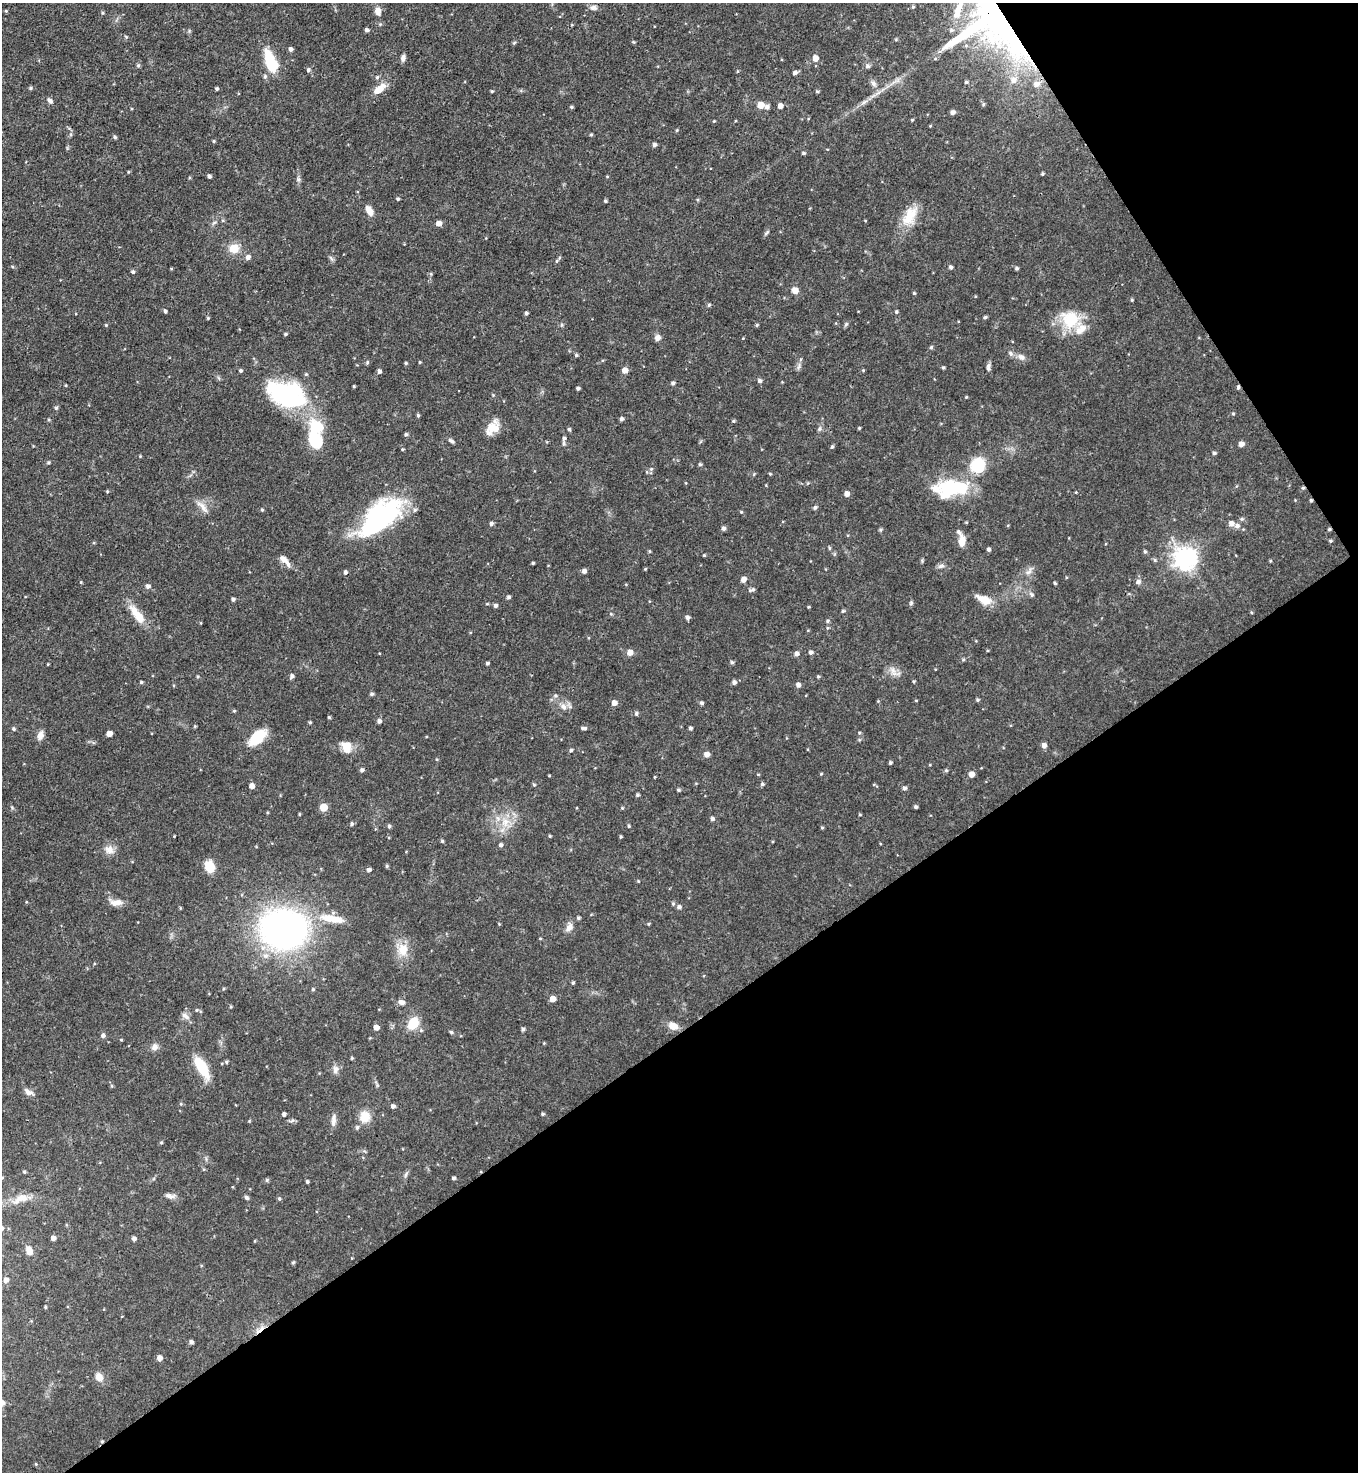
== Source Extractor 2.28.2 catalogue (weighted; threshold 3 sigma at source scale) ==
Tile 12 of 4 x 4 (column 4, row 3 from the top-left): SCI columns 4363-5718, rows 1473-2942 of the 5875 x 5882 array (HDU 1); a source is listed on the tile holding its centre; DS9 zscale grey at full resolution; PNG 1360 x 1474 px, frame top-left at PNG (2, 3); no overlay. Shown black and unused: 35% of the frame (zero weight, under 3 of 4 exposures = <1% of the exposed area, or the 3 px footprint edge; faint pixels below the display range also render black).
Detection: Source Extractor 2.28.2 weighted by HDU 2 'WHT'; one run over the whole footprint, this tile lists its part. Background 0.0619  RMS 0.0035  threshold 0.0158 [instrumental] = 3 sigma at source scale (4.5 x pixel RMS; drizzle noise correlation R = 1.50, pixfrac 1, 0.05/0.05 arcsec/px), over >= 5 px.
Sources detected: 317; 4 cosmic-ray / hot-pixel residue — not listed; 7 inside a brighter listed object's ellipse — not listed separately; the other 306 listed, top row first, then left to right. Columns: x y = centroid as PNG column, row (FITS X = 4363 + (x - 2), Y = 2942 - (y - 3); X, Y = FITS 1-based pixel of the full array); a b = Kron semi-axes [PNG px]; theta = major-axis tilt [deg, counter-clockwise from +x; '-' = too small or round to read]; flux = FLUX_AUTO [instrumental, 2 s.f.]
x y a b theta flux
593 8 10 7 6 1.3
6 11 4 4 - 0.39
378 11 9 7 -69 2.2
103 13 5 3 - 0.38
989 22 77 63 -43 150
367 30 4 4 - 0.83
126 37 4 4 - 0.38
514 43 6 3 20 0.4
290 49 5 4 - 1.1
403 58 9 6 86 1.1
815 58 5 5 - 3.3
270 61 23 10 -69 14
138 65 6 5 - 0.53
868 66 6 5 - 0.96
308 70 5 5 - 0.78
737 71 5 3 - 0.36
795 73 5 4 - 1.1
265 76 6 5 - 0.71
377 77 5 5 - 0.54
873 83 9 7 -47 1.2
1036 84 8 7 - 2
30 88 5 4 - 0.55
217 88 3 3 - 0.62
379 89 15 8 40 4.7
492 91 4 3 - 0.41
817 91 5 4 - 0.45
50 101 8 5 -48 1.1
864 102 10 5 35 1.2
983 104 5 4 - 0.5
761 105 5 5 - 5
780 106 5 5 - 2.1
571 107 4 3 - 0.52
767 107 5 5 - 1.1
952 112 5 4 - 1.4
912 120 3 3 - 0.39
714 121 3 3 - 0.31
677 130 5 3 - 0.34
591 134 4 4 - 0.44
115 137 5 4 - 0.6
214 141 4 4 - 0.41
654 145 4 4 - 1.1
803 153 4 3 - 0.57
128 172 5 3 - 0.32
1042 174 3 3 - 0.52
209 176 4 3 - 0.85
607 176 4 3 - 0.28
299 179 7 4 -89 0.75
398 199 4 3 - 0.59
605 201 4 4 - 0.55
369 211 12 6 -59 2.8
910 216 30 15 59 8.1
439 223 5 5 - 2.1
767 232 9 4 45 0.65
234 248 12 11 - 4.6
248 257 5 5 - 1.5
331 258 9 3 -58 0.66
557 261 6 5 - 0.54
951 267 5 4 - 0.81
1017 268 4 4 - 0.6
133 272 4 4 - 0.69
795 290 8 7 - 2.1
914 293 4 4 - 0.43
1132 300 4 3 - 0.37
709 305 5 4 - 0.5
165 311 4 3 - 0.6
896 312 4 4 - 0.51
526 313 4 3 - 0.71
985 317 4 4 - 0.62
208 318 4 3 - 0.39
1070 320 26 24 -31 13
846 324 6 4 46 0.55
106 325 4 4 - 0.39
757 325 4 4 - 0.45
285 334 4 3 - 0.52
657 338 7 6 - 1.8
931 347 5 4 - 0.54
1011 353 7 6 - 0.93
576 355 4 4 - 0.48
1021 357 10 7 -32 1.7
367 362 5 3 - 0.45
420 362 3 3 - 0.31
406 363 4 3 - 0.47
799 366 12 3 75 0.88
943 367 4 4 - 0.44
988 367 10 5 84 1.1
240 370 4 4 - 0.67
625 370 5 5 - 3.1
863 370 4 3 - 0.34
379 371 4 4 - 1
306 374 5 4 - 0.43
760 381 5 5 - 0.89
673 383 4 4 - 0.82
66 385 4 3 - 0.29
354 386 3 2 - 0.32
1238 387 5 4 - 0.7
578 388 3 3 - 0.71
286 395 43 25 -20 45
966 397 3 3 - 0.33
56 408 5 5 - 0.48
1233 414 4 4 - 0.39
418 415 5 4 - 0.54
621 419 4 4 - 0.88
733 421 5 4 - 0.45
316 427 16 14 -38 12
493 427 20 12 52 5.2
859 428 3 3 - 0.38
569 429 5 4 - 0.53
819 429 8 4 60 0.73
406 434 5 4 - 0.66
564 438 8 6 74 0.89
451 441 8 5 -36 0.84
1241 444 5 4 - 1.9
832 446 5 4 - 0.61
402 449 3 3 - 0.39
1214 453 4 4 - 0.7
140 456 3 3 - 0.29
48 462 5 5 - 0.51
700 464 5 4 - 0.56
978 465 15 13 48 14
651 469 5 5 - 0.55
647 472 5 3 - 0.38
770 474 4 3 - 0.34
952 488 38 20 9 24
107 491 4 4 - 0.37
847 494 5 5 - 1.8
1311 500 4 3 - 0.49
202 506 21 6 -46 2.4
815 507 6 5 - 0.63
262 510 4 4 - 0.38
741 512 4 4 - 0.35
380 518 50 23 41 56
1242 519 6 5 - 0.6
1231 523 6 6 - 1.8
491 524 5 5 - 0.81
1237 526 6 6 - 1.2
724 528 5 4 - 0.92
958 532 8 6 -47 0.97
962 541 11 7 85 4.1
1330 541 5 4 - 0.47
829 548 5 4 - 0.42
989 549 4 4 - 0.74
649 551 4 4 - 0.37
1145 551 5 4 - 0.54
704 555 3 3 - 0.42
1185 558 8 7 - 260
284 560 18 7 -46 2.8
1155 560 6 4 -88 0.48
533 563 3 3 - 0.44
941 566 10 5 16 1
645 569 4 3 - 0.34
584 571 4 4 - 1.2
345 572 5 4 - 0.93
1029 572 12 6 49 1.6
743 579 6 5 - 1.8
81 582 4 4 - 0.31
1138 582 6 6 - 1.1
1055 583 3 3 - 0.49
148 586 5 5 - 1.2
753 589 7 5 1 0.82
1031 594 7 6 - 0.83
509 597 5 4 - 0.75
233 599 4 4 - 0.81
983 599 21 10 -25 4.3
911 603 6 5 - 0.53
487 604 5 3 - 0.29
495 606 4 4 - 0.9
808 607 3 3 - 0.36
843 611 5 4 - 0.46
137 614 31 10 -52 6.4
687 618 5 4 - 1
828 621 5 5 - 0.59
201 623 4 3 - 0.24
630 652 5 5 - 3.2
810 652 5 4 - 0.89
797 654 5 5 - 1.3
963 660 5 4 - 0.43
732 662 5 4 - 0.63
487 663 4 3 - 0.57
48 664 4 2 - 0.27
893 672 14 7 -67 2.2
198 676 4 4 - 0.4
292 676 5 4 - 0.99
818 676 4 4 - 0.43
913 681 4 3 - 0.38
141 682 4 3 - 0.53
734 682 5 5 - 1.1
798 685 5 5 - 1.4
372 694 4 4 - 0.72
916 700 4 3 - 0.27
977 700 4 4 - 0.53
614 703 5 5 - 2
701 703 4 4 - 0.75
563 706 10 7 -53 1.9
234 711 4 4 - 0.43
636 713 5 5 - 0.67
329 717 3 3 - 0.44
379 721 5 5 - 1.1
310 722 4 3 - 0.44
195 726 5 4 - 0.33
583 728 8 4 0 0.84
690 728 4 4 - 0.78
14 729 5 4 - 0.61
859 733 5 4 - 0.42
109 734 5 4 - 3.2
40 735 11 7 72 2
257 737 19 10 44 11
1044 745 5 5 - 1.5
346 747 15 11 -62 4.4
571 750 4 4 - 0.55
706 754 6 5 - 2
890 763 4 3 - 0.61
362 770 5 4 - 0.94
946 770 5 4 - 0.53
821 774 4 3 - 0.3
971 774 5 4 - 3.1
549 776 4 3 - 0.28
654 777 4 3 - 0.29
762 784 5 4 - 0.63
534 785 4 4 - 0.4
252 786 5 5 - 2.1
904 788 5 5 - 0.88
678 790 4 4 - 0.59
637 795 4 4 - 0.61
323 807 5 5 - 9.5
916 807 3 3 - 0.71
622 808 4 4 - 0.34
299 814 3 3 - 0.33
860 814 5 3 - 0.32
712 819 5 4 - 0.94
505 822 14 10 89 4.5
352 824 5 5 - 0.65
389 826 4 4 - 0.73
629 826 4 3 - 0.48
822 828 4 4 - 0.38
174 836 2 2 - 0.21
550 836 4 3 - 0.42
621 837 3 3 - 0.4
442 841 4 4 - 0.45
501 845 5 4 - 0.84
109 850 13 10 -26 2.7
209 866 12 9 -64 5.7
387 866 5 4 - 0.5
369 870 5 4 - 0.89
638 881 4 3 - 0.31
26 902 4 3 - 0.27
116 902 17 8 -7 2.9
673 904 5 4 - 0.52
679 907 5 5 - 0.94
578 918 4 4 - 0.58
332 919 37 10 -10 8.4
499 924 4 4 - 0.28
648 924 5 3 - 0.32
569 927 13 8 66 2.1
283 929 31 24 -3 220
540 938 5 3 - 0.28
403 950 13 11 -78 6.1
573 983 4 3 - 0.49
313 989 4 4 - 0.45
553 999 5 5 - 3.3
402 1002 7 6 - 1.7
231 1007 4 3 - 0.35
197 1010 5 4 - 0.48
185 1016 13 6 -37 1.5
413 1023 13 10 62 7.7
673 1026 10 8 -22 3.4
376 1027 4 4 - 2.5
523 1029 5 4 - 0.74
451 1032 5 4 - 0.65
103 1036 5 5 - 0.92
121 1040 3 3 - 0.32
544 1043 4 4 - 0.29
154 1047 10 8 55 1.6
352 1058 4 3 - 0.35
226 1062 5 4 - 0.54
202 1067 24 9 -59 12
335 1069 11 7 -89 1.6
112 1086 5 3 - 0.4
29 1092 11 7 -26 1.7
181 1104 5 3 - 0.32
393 1106 4 4 - 1
284 1114 4 4 - 0.93
543 1114 4 4 - 0.49
365 1117 13 12 - 5.2
333 1120 16 6 85 1.9
249 1121 5 3 - 0.31
357 1127 6 4 75 0.69
161 1142 4 3 - 0.43
24 1172 4 4 - 0.5
406 1174 8 3 71 0.7
454 1178 4 4 - 0.74
267 1180 5 5 - 0.48
307 1182 3 3 - 0.63
170 1196 14 6 -11 1.6
246 1197 6 5 - 0.67
21 1198 24 11 24 5.2
279 1199 5 4 - 0.57
53 1238 4 4 - 1.4
134 1239 4 4 - 1.1
29 1251 10 7 -65 2.4
293 1262 6 4 3 0.4
6 1280 5 4 - 1.5
45 1307 4 3 - 0.43
191 1342 4 4 - 0.97
160 1358 5 4 - 2.2
99 1377 12 10 -51 2.4
2 1403 8 7 - 1.1
Overlapping masked pixels (flux is a lower limit): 4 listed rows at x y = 989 22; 1238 387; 1311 500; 283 929
Isophote crosses this tile's border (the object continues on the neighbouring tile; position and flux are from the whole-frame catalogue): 2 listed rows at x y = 989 22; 2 1403